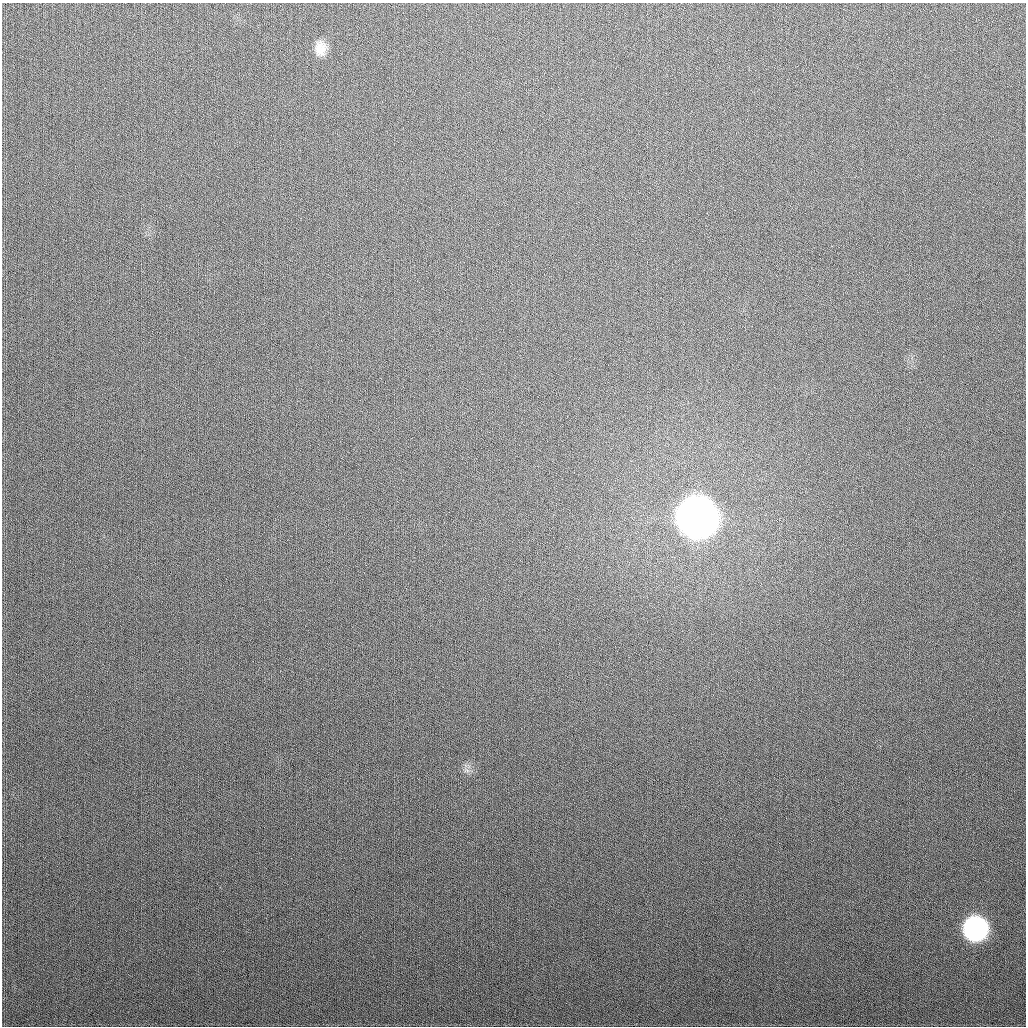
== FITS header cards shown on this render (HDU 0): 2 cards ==
NAXIS1  =                 1024
NAXIS2  =                 1024

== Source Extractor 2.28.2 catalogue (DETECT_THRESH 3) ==
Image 1024 x 1024 px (HDU 0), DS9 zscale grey, 1 PNG px = 1 image px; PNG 1028 x 1028 px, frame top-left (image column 1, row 1024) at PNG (2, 3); no overlay
Background 290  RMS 12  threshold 34.6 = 3 sigma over >= 5 px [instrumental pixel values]
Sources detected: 3; all 3 listed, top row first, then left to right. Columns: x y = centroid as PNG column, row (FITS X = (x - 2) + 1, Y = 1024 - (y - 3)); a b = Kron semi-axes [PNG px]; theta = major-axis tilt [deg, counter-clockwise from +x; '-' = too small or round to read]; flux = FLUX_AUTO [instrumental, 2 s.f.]
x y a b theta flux
320 48 17 12 -89 9.9e+03
697 517 20 18 -88 2.5e+06
975 929 16 15 - 2.0e+05